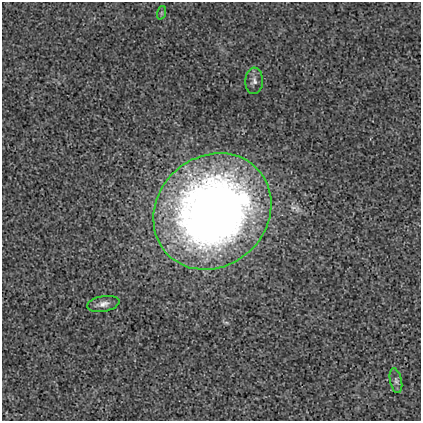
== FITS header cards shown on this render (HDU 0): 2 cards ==
NAXIS1  =                  419
NAXIS2  =                  419

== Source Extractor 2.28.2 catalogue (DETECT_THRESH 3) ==
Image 419 x 419 px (HDU 0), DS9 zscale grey, 1 PNG px = 1 image px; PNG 423 x 423 px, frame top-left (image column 1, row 419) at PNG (2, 2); each listed source drawn as its Kron ellipse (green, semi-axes under 4 px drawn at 4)
Background 0.00336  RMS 0.018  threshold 0.0549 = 3 sigma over >= 5 px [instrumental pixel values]
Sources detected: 5; all 5 listed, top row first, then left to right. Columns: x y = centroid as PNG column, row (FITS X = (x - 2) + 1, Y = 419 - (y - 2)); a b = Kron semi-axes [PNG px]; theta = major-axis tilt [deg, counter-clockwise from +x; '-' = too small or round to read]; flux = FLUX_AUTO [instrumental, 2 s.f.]
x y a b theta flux
161 13 7 4 71 1.8
254 81 13 9 88 5.9
212 211 62 55 43 1200
103 304 16 7 10 8.2
396 381 12 6 -78 4.3